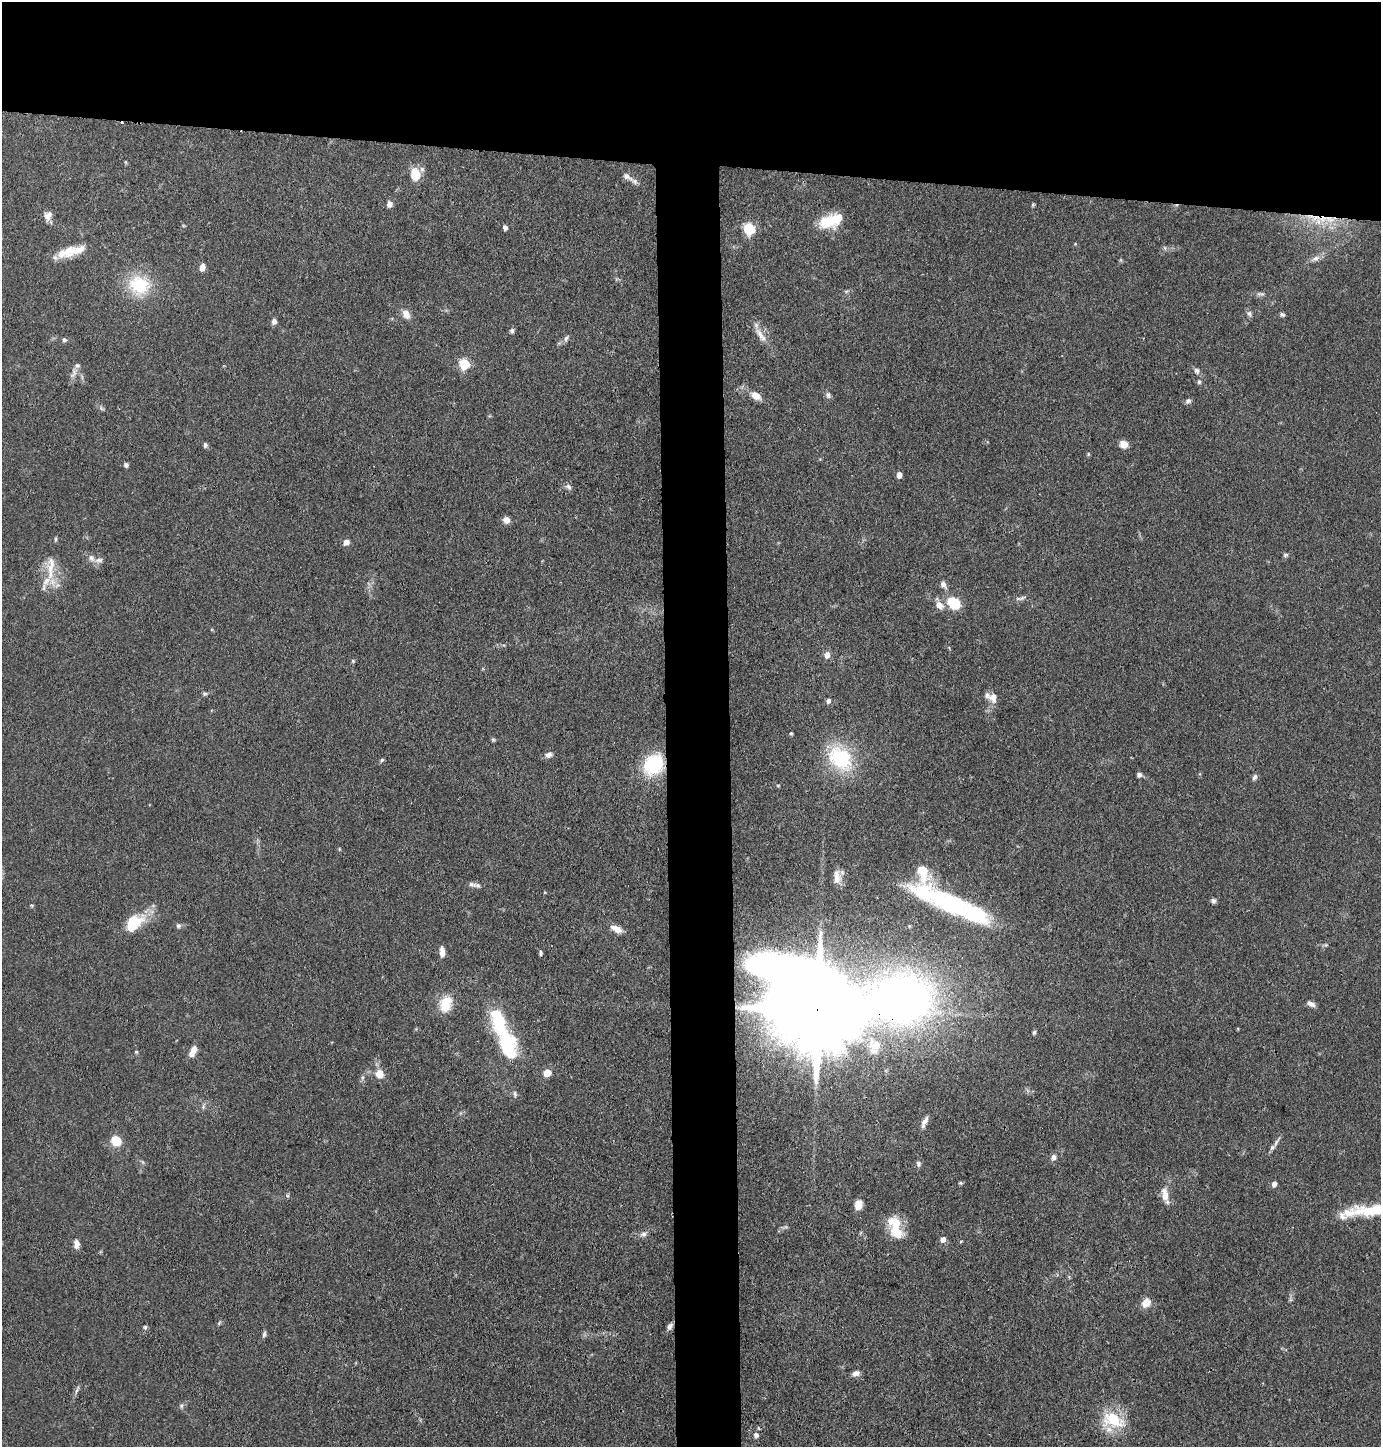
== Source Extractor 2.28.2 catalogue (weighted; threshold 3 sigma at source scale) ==
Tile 2 of 3 x 3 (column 2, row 1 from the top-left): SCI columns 1487-2865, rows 2894-4338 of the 4365 x 4342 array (HDU 1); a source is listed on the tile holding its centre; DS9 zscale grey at full resolution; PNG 1383 x 1449 px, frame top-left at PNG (2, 2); no overlay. Shown black and unused: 15% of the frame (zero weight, under 3 of 4 exposures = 1% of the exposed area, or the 3 px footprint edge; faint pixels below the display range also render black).
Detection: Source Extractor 2.28.2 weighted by HDU 2 'WHT'; one run over the whole footprint, this tile lists its part. Background 0.0703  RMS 0.0042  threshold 0.0187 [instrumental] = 3 sigma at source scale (4.5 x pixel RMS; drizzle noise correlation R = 1.50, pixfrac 1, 0.05/0.05 arcsec/px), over >= 5 px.
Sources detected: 124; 2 inside a brighter object's white glare — not listed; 12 inside a brighter listed object's ellipse — not listed separately; the other 110 listed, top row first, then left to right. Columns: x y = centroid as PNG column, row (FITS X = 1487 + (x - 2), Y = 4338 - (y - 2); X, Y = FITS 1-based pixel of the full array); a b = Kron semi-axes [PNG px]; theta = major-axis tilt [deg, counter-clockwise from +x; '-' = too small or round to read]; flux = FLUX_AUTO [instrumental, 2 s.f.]
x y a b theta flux
415 174 11 9 -81 10
628 177 20 8 -36 2.9
389 204 7 6 - 2.1
1033 205 5 4 - 0.56
48 215 12 9 68 2.6
1314 217 25 10 -15 11
828 220 22 19 30 11
505 228 6 4 -67 1.2
750 229 6 5 - 44
1165 248 6 4 -71 0.66
71 251 37 11 16 10
1315 259 14 7 25 2.4
202 267 7 5 73 3.3
139 285 30 26 -19 20
846 291 7 4 1 0.69
1260 294 12 5 -6 1.3
406 314 13 9 -60 3.2
1249 314 9 7 -52 1.2
1282 314 6 5 - 0.94
274 321 7 6 - 1.6
512 331 6 5 - 0.94
761 335 25 7 -57 4.4
566 338 9 6 54 1.3
64 340 6 5 - 0.86
464 364 6 5 - 33
1197 371 9 6 -58 1.3
74 373 17 7 63 2.2
1199 382 6 5 - 0.78
828 395 9 7 -65 1.3
756 396 12 8 -31 4.1
1188 401 8 6 35 1.2
101 408 7 4 -56 0.78
1124 444 8 7 - 4
205 445 6 5 - 0.97
1088 454 5 5 - 0.49
126 465 6 5 - 0.99
899 475 5 4 - 3.3
568 487 9 6 -34 1.3
506 520 8 7 - 2.5
55 539 7 3 82 0.57
346 542 7 6 - 2.1
1285 555 6 5 - 0.74
91 558 10 7 -58 1.9
50 571 31 9 -86 8.5
943 584 9 6 -57 1.9
1020 598 16 5 11 1.5
953 603 13 9 -40 15
939 605 13 9 -34 3.4
827 655 7 6 - 2.8
353 661 5 4 - 0.53
205 694 7 5 -1 0.79
993 698 14 11 -72 3.4
828 701 6 5 - 1.3
791 733 4 4 - 0.47
493 740 6 5 - 0.58
549 755 8 7 - 1.8
840 758 33 25 -42 28
382 760 6 4 23 0.65
653 765 25 21 52 23
1139 774 5 5 - 1.3
1254 777 8 6 70 1.1
778 785 5 3 - 0.4
339 849 5 3 - 0.39
837 877 19 9 -87 3.8
472 884 14 6 -12 1.7
1213 901 6 6 - 1.2
950 904 62 27 -25 46
136 922 26 19 25 11
178 926 7 6 - 0.94
616 929 14 7 -27 3.8
1326 945 5 4 - 0.52
442 952 12 5 -89 2.8
540 953 6 4 -84 0.75
445 1004 22 15 74 8.7
1311 1004 10 6 -28 1.8
818 1009 35 22 -21 11000
1034 1032 6 5 - 0.73
875 1045 18 14 22 6.8
507 1046 39 22 -75 26
193 1051 14 6 64 3.6
136 1052 5 4 - 0.5
547 1073 5 5 - 8.4
379 1074 9 9 - 4.9
515 1094 8 5 -80 0.99
203 1106 8 4 -90 0.78
924 1122 15 5 65 2.2
116 1141 8 7 - 11
1276 1142 18 4 59 1.8
1054 1157 8 7 - 1.5
918 1164 8 6 -78 1.1
960 1183 5 4 - 0.53
1274 1184 6 5 - 1.6
1165 1194 20 8 -80 4.2
858 1205 9 7 77 4.5
1349 1213 42 15 15 11
895 1227 28 13 -72 13
643 1234 10 8 15 1.7
943 1239 7 6 - 1.9
961 1241 5 3 - 0.36
76 1244 10 6 -87 2.5
1146 1303 10 8 52 5.2
219 1323 6 4 57 0.52
670 1326 9 6 62 1.6
145 1327 6 5 - 0.74
264 1334 8 5 81 0.97
856 1373 9 6 20 1.9
77 1390 14 3 68 1.1
181 1406 7 6 - 0.89
1113 1420 24 16 -19 19
756 1435 7 7 - 1.4
Overlapping masked pixels (flux is a lower limit): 3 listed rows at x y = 1314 217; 653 765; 818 1009